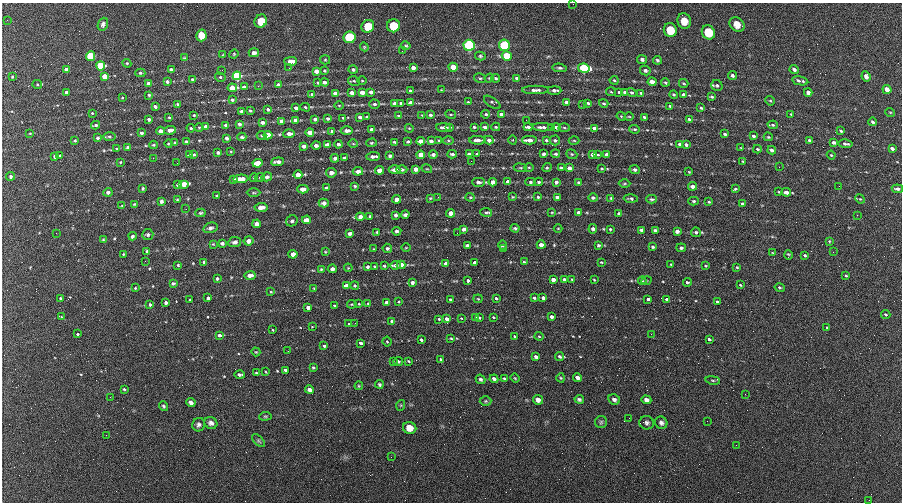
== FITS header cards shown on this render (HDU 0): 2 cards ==
NAXIS1  =                  900 / length of data axis 1
NAXIS2  =                  500 / length of data axis 2

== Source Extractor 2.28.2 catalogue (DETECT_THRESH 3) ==
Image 900 x 500 px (HDU 0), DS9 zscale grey, 1 PNG px = 1 image px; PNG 904 x 504 px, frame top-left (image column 1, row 500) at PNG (2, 3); each listed source drawn as its Kron ellipse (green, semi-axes under 4 px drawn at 4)
Background 302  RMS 12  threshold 36.6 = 3 sigma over >= 5 px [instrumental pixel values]
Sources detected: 516; of the 516, the 500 brightest by FLUX_AUTO listed and drawn (16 fainter detections omitted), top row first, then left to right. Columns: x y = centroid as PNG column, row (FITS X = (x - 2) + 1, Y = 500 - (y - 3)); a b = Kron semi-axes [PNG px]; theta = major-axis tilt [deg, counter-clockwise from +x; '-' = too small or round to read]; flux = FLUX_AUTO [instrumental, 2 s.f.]
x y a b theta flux
573 4 2 2 - 580
7 20 3 2 - 640
261 21 7 6 - 12000
684 21 8 7 - 6800
103 24 7 5 67 2100
737 24 8 6 -38 6100
368 26 7 6 - 38000
393 26 6 6 - 36000
670 30 7 6 - 21000
708 32 7 6 - 29000
201 35 6 5 - 25000
349 37 6 6 - 130000
469 45 5 5 - 360000
504 45 5 5 - 200000
406 46 5 4 - 1100
364 47 4 4 - 860
402 51 2 2 - 570
254 53 5 4 - 2700
234 54 5 4 - 840
223 55 4 3 - 690
90 56 5 4 - 87000
480 56 5 4 - 1100
507 56 5 5 - 62000
184 58 4 3 - 730
642 59 5 4 - 1800
325 60 5 4 - 930
657 60 4 4 - 1200
291 61 6 4 0 6600
127 63 4 4 - 980
101 66 4 4 - 95000
453 67 4 4 - 19000
289 68 2 2 - 760
413 68 4 3 - 3300
559 68 7 4 -5 1700
584 68 6 4 -11 230000
353 69 5 4 - 1900
66 70 4 4 - 4400
171 70 4 4 - 5100
222 70 3 2 - 810
645 70 5 4 - 1800
794 70 5 4 - 1900
316 71 4 4 - 6600
325 71 3 2 - 910
140 73 5 4 - 1200
732 75 4 3 - 1400
105 76 4 4 - 19000
237 76 4 4 - 330000
866 76 5 4 - 3300
12 77 3 3 - 930
220 77 5 4 - 1600
480 78 6 4 -11 1300
489 78 5 4 - 880
496 78 4 3 - 1300
517 78 4 3 - 2600
192 79 4 4 - 1200
614 80 4 3 - 980
354 81 6 4 -13 1100
362 81 4 3 - 770
800 81 8 3 -11 2500
167 82 3 3 - 2100
324 82 4 4 - 2800
652 82 4 4 - 16000
149 83 4 3 - 5000
318 83 4 3 - 1500
665 83 4 4 - 1000
684 83 5 3 - 920
37 84 5 4 - 1000
278 85 4 3 - 2900
717 85 6 5 - 1500
258 86 3 2 - 570
244 87 4 3 - 5300
232 88 4 4 - 24000
887 89 5 4 - 9600
441 90 3 2 - 620
535 90 13 4 0 3400
554 90 7 4 0 2700
410 91 4 3 - 3000
66 92 3 3 - 5100
362 92 4 3 - 15000
371 92 4 3 - 4600
611 92 5 3 - 800
619 92 3 3 - 1100
625 92 4 3 - 4400
335 93 4 4 - 17000
352 93 4 3 - 14000
632 93 5 4 - 1500
641 93 4 4 - 1100
808 93 4 4 - 5400
674 94 4 4 - 1100
149 95 3 3 - 1500
312 95 4 3 - 3100
684 95 4 3 - 8800
712 97 4 3 - 1300
122 98 3 2 - 620
232 100 4 3 - 2200
770 101 5 4 - 950
468 102 4 4 - 850
492 102 9 4 -36 1700
567 102 4 3 - 13000
395 103 4 3 - 4900
401 103 3 3 - 1400
411 103 4 3 - 17000
588 103 4 3 - 1400
604 103 5 4 - 1300
178 104 3 3 - 1300
374 104 5 4 - 2000
339 105 5 3 - 650
583 105 3 2 - 870
155 106 4 3 - 4100
670 106 4 3 - 950
305 107 5 3 - 1100
296 108 4 3 - 4100
701 108 3 3 - 900
268 109 4 3 - 2400
241 111 4 3 - 1800
250 111 3 2 - 1200
890 112 5 3 - 690
92 113 3 3 - 760
451 114 5 3 - 770
486 114 4 3 - 1200
501 114 4 4 - 3300
791 114 3 2 - 730
194 115 3 3 - 750
422 115 3 3 - 530
430 115 4 3 - 1500
399 116 3 3 - 1500
621 116 4 3 - 750
169 117 4 3 - 910
360 117 4 3 - 3300
367 117 3 3 - 1300
629 117 4 3 - 750
644 117 4 3 - 1700
328 118 3 3 - 2000
343 118 3 3 - 780
149 119 4 3 - 2700
315 119 4 3 - 2900
689 119 4 3 - 1600
295 120 4 3 - 5300
526 120 3 2 - 630
282 121 4 3 - 9200
262 122 4 3 - 3400
872 122 4 3 - 1600
239 124 4 4 - 2400
96 125 4 3 - 1400
226 125 3 3 - 2400
773 125 5 4 - 1300
199 127 5 3 - 860
206 127 4 4 - 18000
444 127 7 3 -2 2500
449 127 3 3 - 1200
474 127 4 3 - 1400
485 127 4 3 - 2600
496 127 4 3 - 920
528 127 4 3 - 2800
543 127 10 4 -2 3900
552 127 3 3 - 980
556 127 4 3 - 3000
564 127 5 3 - 1100
191 128 4 3 - 890
409 128 4 3 - 740
595 128 4 3 - 6000
372 129 4 3 - 4800
635 129 5 4 - 1200
170 130 6 3 8 5000
160 131 4 4 - 7200
332 131 4 3 - 3100
347 131 6 4 -1 3600
841 131 3 3 - 1300
310 132 4 4 - 9500
30 133 4 2 - 630
141 133 3 3 - 2300
289 134 6 4 2 6000
725 134 3 3 - 1400
268 135 4 4 - 21000
109 136 6 3 -1 1400
262 136 5 4 - 1300
754 136 3 3 - 1900
242 137 4 3 - 1600
768 137 4 3 - 830
98 138 4 4 - 1800
226 138 4 3 - 2400
477 140 8 4 -2 4000
489 140 4 4 - 4300
513 140 4 3 - 610
529 140 7 4 -2 5500
546 140 3 3 - 1300
555 140 5 5 - 1500
809 140 4 3 - 1400
75 141 3 3 - 800
408 141 4 4 - 1200
420 141 4 4 - 11000
431 141 4 4 - 4000
439 141 3 3 - 830
448 141 5 3 - 900
574 141 5 3 - 840
186 142 3 3 - 1200
394 142 3 3 - 1000
834 142 4 3 - 3000
175 143 4 3 - 1500
371 143 5 4 - 1000
169 144 4 2 - 800
338 144 4 4 - 1900
353 144 4 3 - 710
680 144 4 4 - 7200
846 144 7 3 -8 1900
153 145 4 3 - 940
316 145 4 3 - 3000
327 145 4 4 - 6500
686 145 4 3 - 2300
304 146 4 3 - 2500
128 148 4 3 - 3800
741 148 3 2 - 570
892 148 4 3 - 3700
117 149 4 3 - 1100
757 149 4 3 - 1100
772 150 4 3 - 3200
231 151 3 2 - 670
218 152 3 3 - 1800
433 154 4 3 - 2500
452 154 4 3 - 1800
469 154 4 3 - 1500
477 154 4 3 - 1100
544 154 4 3 - 1900
556 154 4 4 - 1500
572 154 6 4 -21 1200
592 154 4 3 - 3600
189 155 4 2 - 1100
194 155 3 3 - 990
421 155 4 4 - 45000
598 155 4 3 - 770
607 155 4 4 - 9500
831 155 4 3 - 770
55 156 4 3 - 2900
60 156 3 3 - 1000
373 156 7 3 3 2600
390 156 4 3 - 1900
153 158 2 2 - 4400
335 158 4 4 - 2500
344 158 4 3 - 1300
471 161 2 2 - 2800
743 161 3 2 - 830
120 162 3 2 - 620
278 162 6 3 5 3200
177 163 2 2 - 800
258 163 5 4 - 19000
529 167 4 3 - 770
779 167 2 2 - 510
520 168 6 3 -8 1000
547 168 5 4 - 1200
561 168 4 3 - 1400
569 168 4 4 - 3500
416 169 4 4 - 4600
427 169 5 3 - 830
602 169 3 3 - 860
379 170 4 4 - 9000
395 170 6 4 -1 3700
402 170 5 4 - 1900
635 170 5 4 - 1900
358 171 5 4 - 3700
689 172 3 3 - 770
331 173 5 4 - 3500
298 175 4 4 - 9400
11 176 4 4 - 1700
260 177 5 3 - 870
267 177 5 4 - 2600
254 178 4 3 - 990
234 179 4 4 - 2000
241 179 7 4 5 7100
478 182 6 4 -3 2000
493 182 4 4 - 6900
508 182 4 4 - 6500
530 182 5 4 - 1300
539 182 4 3 - 1400
556 182 4 3 - 2000
579 182 3 3 - 1200
184 184 5 4 - 6700
624 184 6 3 1 860
177 185 3 3 - 1100
355 186 4 3 - 1100
692 186 4 3 - 2800
839 186 2 2 - 1200
143 188 3 3 - 1000
326 188 3 3 - 930
303 189 5 4 - 4000
735 189 4 3 - 1100
897 189 6 4 -8 2600
108 192 4 4 - 2000
779 192 3 2 - 600
786 192 5 3 - 2700
254 193 7 3 0 970
217 196 3 2 - 980
438 197 3 2 - 720
470 197 4 4 - 910
513 197 4 3 - 730
538 197 4 4 - 1000
557 197 4 3 - 1700
430 198 4 3 - 810
593 198 5 4 - 1600
611 198 4 3 - 820
631 198 7 3 -2 1600
396 199 4 4 - 4700
652 199 5 3 - 1200
860 199 5 4 - 870
177 200 3 2 - 750
161 201 4 3 - 2000
694 201 5 4 - 1100
709 202 3 3 - 870
324 203 5 4 - 2600
134 204 4 3 - 750
742 204 4 3 - 1400
122 206 4 3 - 730
261 207 6 4 4 4500
186 209 2 2 - 2100
486 212 6 4 -6 1400
552 212 4 3 - 600
200 213 5 4 - 1100
451 213 4 4 - 6900
578 213 4 4 - 2800
619 213 4 4 - 1400
396 215 4 3 - 1600
405 215 4 3 - 2000
857 215 3 2 - 750
370 216 3 3 - 920
360 217 4 4 - 3100
306 220 4 4 - 5000
292 221 6 5 - 1800
257 224 4 4 - 3300
210 228 7 5 14 2200
515 228 4 4 - 1300
558 228 4 3 - 580
464 229 4 4 - 2800
593 229 4 4 - 1900
610 229 4 4 - 910
641 230 4 3 - 1900
655 230 3 3 - 1400
396 231 5 3 - 1600
677 231 4 4 - 3400
377 232 4 3 - 1100
696 232 5 5 - 1300
56 233 2 2 - 1900
350 233 4 3 - 2200
457 233 2 2 - 3600
148 235 5 5 - 1600
133 236 4 3 - 2600
103 240 3 3 - 810
248 241 5 4 - 4400
829 241 4 3 - 800
235 242 6 5 - 3100
222 243 4 3 - 1800
213 244 4 4 - 730
502 245 4 3 - 2000
541 245 4 4 - 4400
598 245 3 3 - 1500
467 246 4 3 - 2900
653 247 3 3 - 1200
387 248 4 4 - 1500
406 248 5 3 - 680
681 248 5 3 - 1900
374 249 3 2 - 550
503 249 2 2 - 600
147 251 3 3 - 1300
325 252 3 2 - 620
833 252 2 2 - 1200
773 253 4 2 - 650
123 254 3 2 - 630
293 254 4 4 - 7400
788 255 5 3 - 960
805 255 4 3 - 980
145 261 3 2 - 1500
204 262 3 3 - 1300
524 262 3 3 - 820
601 262 4 3 - 740
446 263 4 3 - 2700
475 263 4 4 - 5600
671 264 3 2 - 640
178 265 3 3 - 870
396 265 5 3 - 3800
401 265 4 4 - 18000
374 266 3 3 - 730
384 266 4 3 - 840
706 266 3 3 - 700
367 267 3 3 - 1500
737 267 3 2 - 690
348 268 4 3 - 560
321 269 4 3 - 840
332 269 4 4 - 3600
250 275 5 4 - 4300
846 276 3 3 - 800
217 279 3 3 - 1700
553 279 4 4 - 6600
564 279 4 3 - 2600
572 279 4 3 - 690
594 280 3 3 - 670
468 281 3 3 - 1500
642 281 4 4 - 1200
646 281 5 3 - 670
412 282 4 3 - 3900
687 282 4 3 - 1200
173 283 4 3 - 1200
355 285 4 4 - 1000
740 285 3 3 - 660
346 286 4 4 - 21000
135 288 4 4 - 710
314 288 4 3 - 620
780 288 5 3 - 1200
271 292 4 3 - 820
60 298 3 2 - 930
208 298 3 3 - 2400
496 298 3 3 - 1300
534 298 3 3 - 1300
543 298 4 3 - 3900
450 299 3 3 - 950
478 299 4 4 - 740
648 299 4 3 - 2400
190 300 3 2 - 820
667 300 4 3 - 4100
386 302 3 3 - 3400
399 302 3 2 - 770
717 302 3 3 - 1400
166 303 3 3 - 3500
368 303 3 3 - 950
352 304 5 3 - 770
359 304 2 2 - 660
150 305 3 3 - 1700
334 305 4 2 - 680
308 307 4 3 - 9300
886 314 5 4 - 1100
61 317 3 3 - 660
493 317 3 3 - 1000
552 317 4 3 - 9900
461 318 3 2 - 560
476 318 4 3 - 1700
479 318 3 3 - 970
439 319 3 3 - 870
447 319 4 3 - 7700
392 321 4 3 - 5800
355 323 3 2 - 790
349 324 3 3 - 840
312 327 4 2 - 550
827 327 3 2 - 900
272 330 3 2 - 630
78 334 3 3 - 1600
651 334 3 2 - 560
219 335 3 3 - 6500
539 336 4 4 - 1000
515 337 4 3 - 3600
451 338 3 2 - 840
709 339 4 3 - 3300
421 340 4 3 - 5100
387 342 5 4 - 1100
361 343 4 3 - 3800
324 346 4 3 - 2100
288 351 3 2 - 760
256 352 4 3 - 730
559 356 4 3 - 1700
536 357 4 3 - 3500
441 359 3 3 - 1200
398 361 4 3 - 1900
409 361 3 2 - 670
393 362 3 2 - 770
313 368 3 3 - 940
285 370 4 3 - 1600
266 372 3 2 - 610
256 373 4 3 - 930
240 375 5 3 - 2100
515 378 4 3 - 770
561 378 4 4 - 940
577 378 4 4 - 3400
481 379 5 4 - 1800
494 379 4 3 - 2500
504 379 4 3 - 1000
713 380 7 4 -9 1100
379 384 4 3 - 1200
359 386 4 4 - 770
124 389 3 3 - 940
310 390 4 3 - 2700
745 394 3 2 - 1100
110 397 2 2 - 1200
579 399 5 3 - 1500
614 399 6 5 - 2100
538 400 5 4 - 3700
646 400 5 4 - 3000
486 401 6 5 - 1200
191 402 4 3 - 2600
401 405 5 3 - 780
164 406 5 4 - 1300
265 416 6 4 6 1100
629 418 3 2 - 600
707 421 2 2 - 790
601 422 6 6 - 1500
211 423 7 6 - 2900
647 423 7 6 - 2200
661 423 6 6 - 2300
199 425 7 6 - 2300
410 428 7 6 - 6500
106 435 2 2 - 4800
258 441 8 4 -45 1400
736 445 3 2 - 850
391 457 2 2 - 3000
869 500 3 2 - 670
At the frame edge (FLAGS 8, measured only in part): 1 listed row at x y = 573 4
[16 fainter detections neither listed nor drawn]